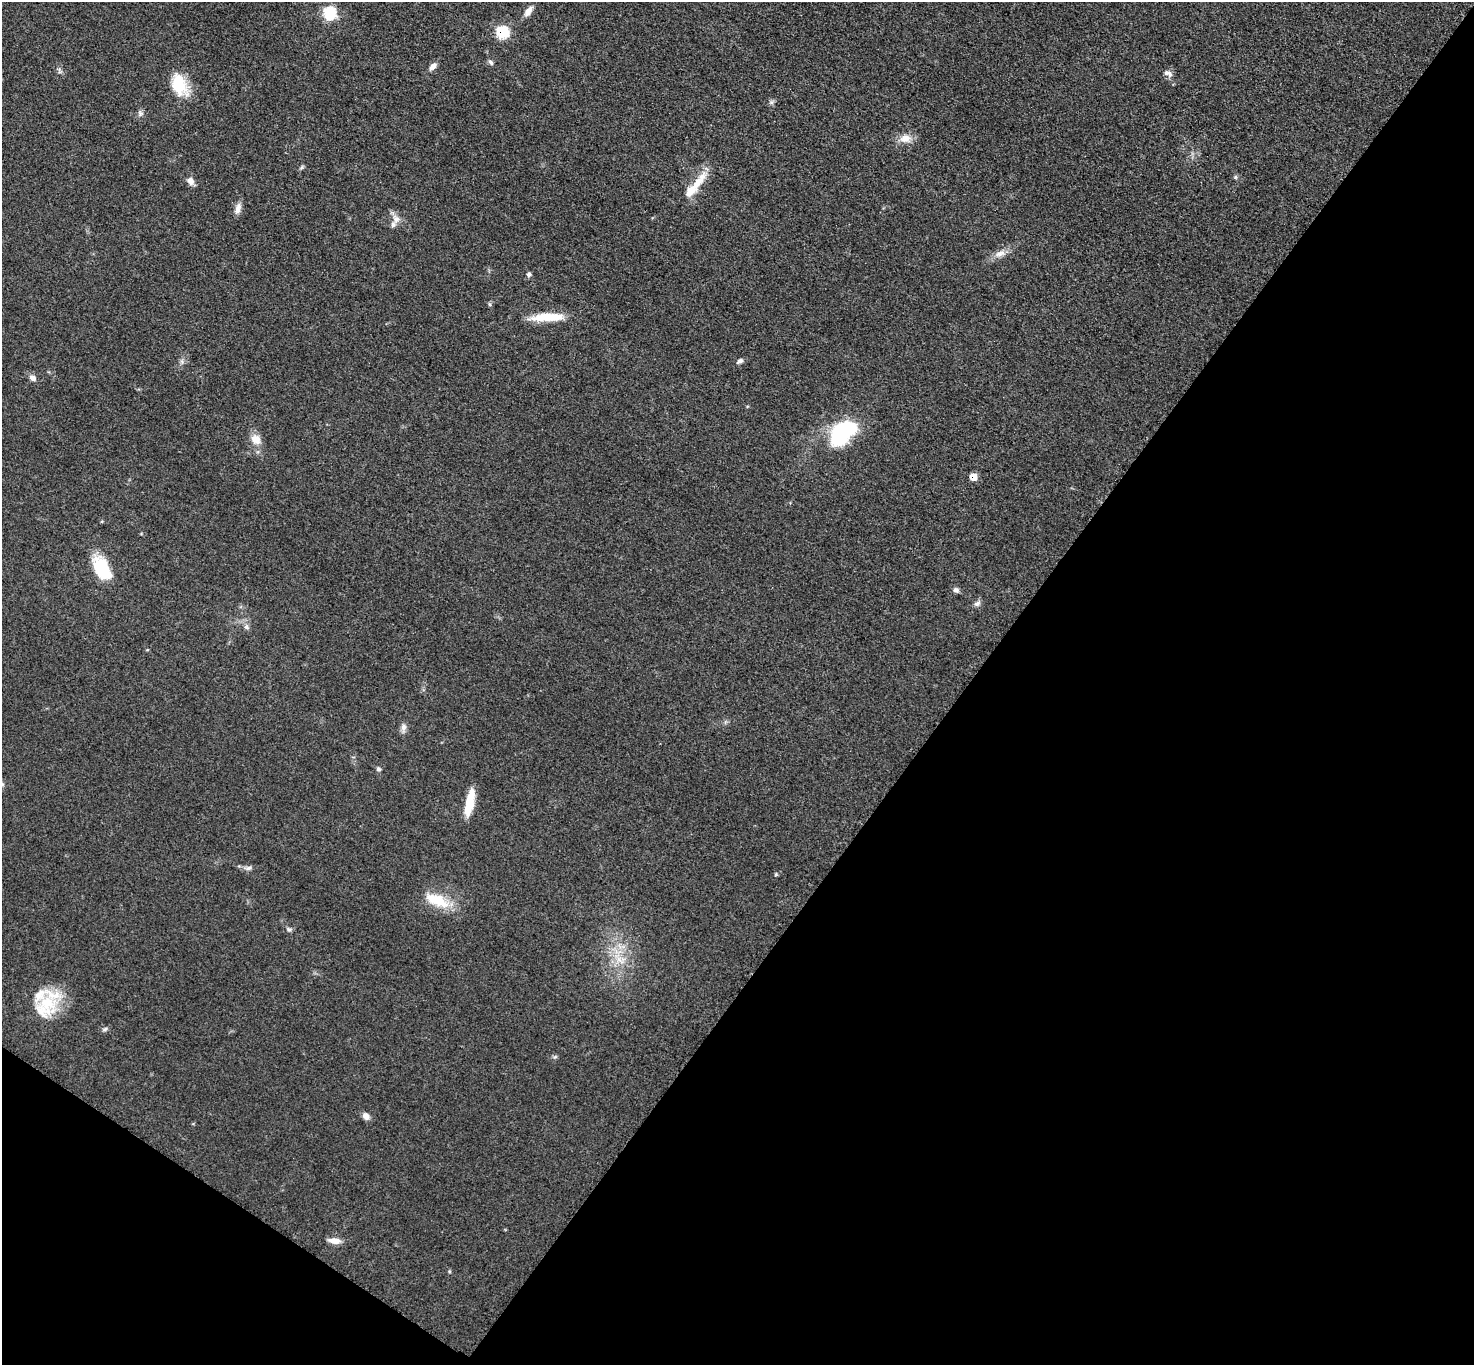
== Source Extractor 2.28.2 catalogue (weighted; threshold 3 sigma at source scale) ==
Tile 15 of 4 x 4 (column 3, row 4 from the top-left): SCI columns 2960-4431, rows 163-1525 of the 5913 x 5919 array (HDU 1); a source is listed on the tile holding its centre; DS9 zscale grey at full resolution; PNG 1476 x 1367 px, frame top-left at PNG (2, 2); no overlay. Shown black and unused: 38% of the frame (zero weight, under 3 of 5 exposures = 1% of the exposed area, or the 3 px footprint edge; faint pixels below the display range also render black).
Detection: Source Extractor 2.28.2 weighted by HDU 2 'WHT'; one run over the whole footprint, this tile lists its part. Background 0.0536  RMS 0.0058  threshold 0.0259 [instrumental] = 3 sigma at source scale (4.5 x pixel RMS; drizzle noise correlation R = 1.50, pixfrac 1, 0.05/0.05 arcsec/px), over >= 5 px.
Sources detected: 44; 1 inside a brighter object's white glare — not listed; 4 inside a brighter listed object's ellipse — not listed separately; the other 39 listed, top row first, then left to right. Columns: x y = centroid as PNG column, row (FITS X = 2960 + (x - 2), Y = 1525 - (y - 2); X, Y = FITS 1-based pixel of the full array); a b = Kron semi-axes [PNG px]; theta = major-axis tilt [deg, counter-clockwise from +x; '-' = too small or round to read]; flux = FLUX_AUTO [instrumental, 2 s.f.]
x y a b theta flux
528 11 14 7 53 3.9
330 13 7 6 - 50
502 32 7 7 - 36
491 62 8 5 -44 1.3
432 66 10 6 49 3
1168 73 12 6 -23 2.4
179 85 28 17 -71 18
140 114 9 6 85 1.6
905 139 15 11 8 5.7
1235 177 6 5 - 0.86
190 181 10 8 -55 3.1
698 182 37 9 52 11
238 208 16 6 78 3.3
396 219 12 9 -57 4
1000 253 17 8 19 4.5
529 274 6 6 - 1.3
548 317 39 9 2 16
740 361 8 5 29 1.8
32 378 9 7 -42 2.6
839 437 29 17 55 40
256 439 14 12 -58 6.1
974 477 6 5 - 7.6
102 568 27 15 -58 25
956 590 8 7 - 1.7
977 604 9 7 23 1.9
246 627 8 6 -69 1.6
403 727 10 7 87 2.6
378 769 6 5 - 1.2
469 802 28 8 78 13
248 868 8 6 17 1.7
776 874 5 3 - 0.56
437 900 35 15 -23 17
289 930 7 5 -54 1.2
620 960 18 6 -42 5.2
47 1003 31 22 -13 25
105 1029 7 5 19 1.2
555 1057 6 4 19 0.87
366 1116 9 7 -49 3.1
334 1241 15 7 -6 4.6
Overlapping masked pixels (flux is a lower limit): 2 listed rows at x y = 502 32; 974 477